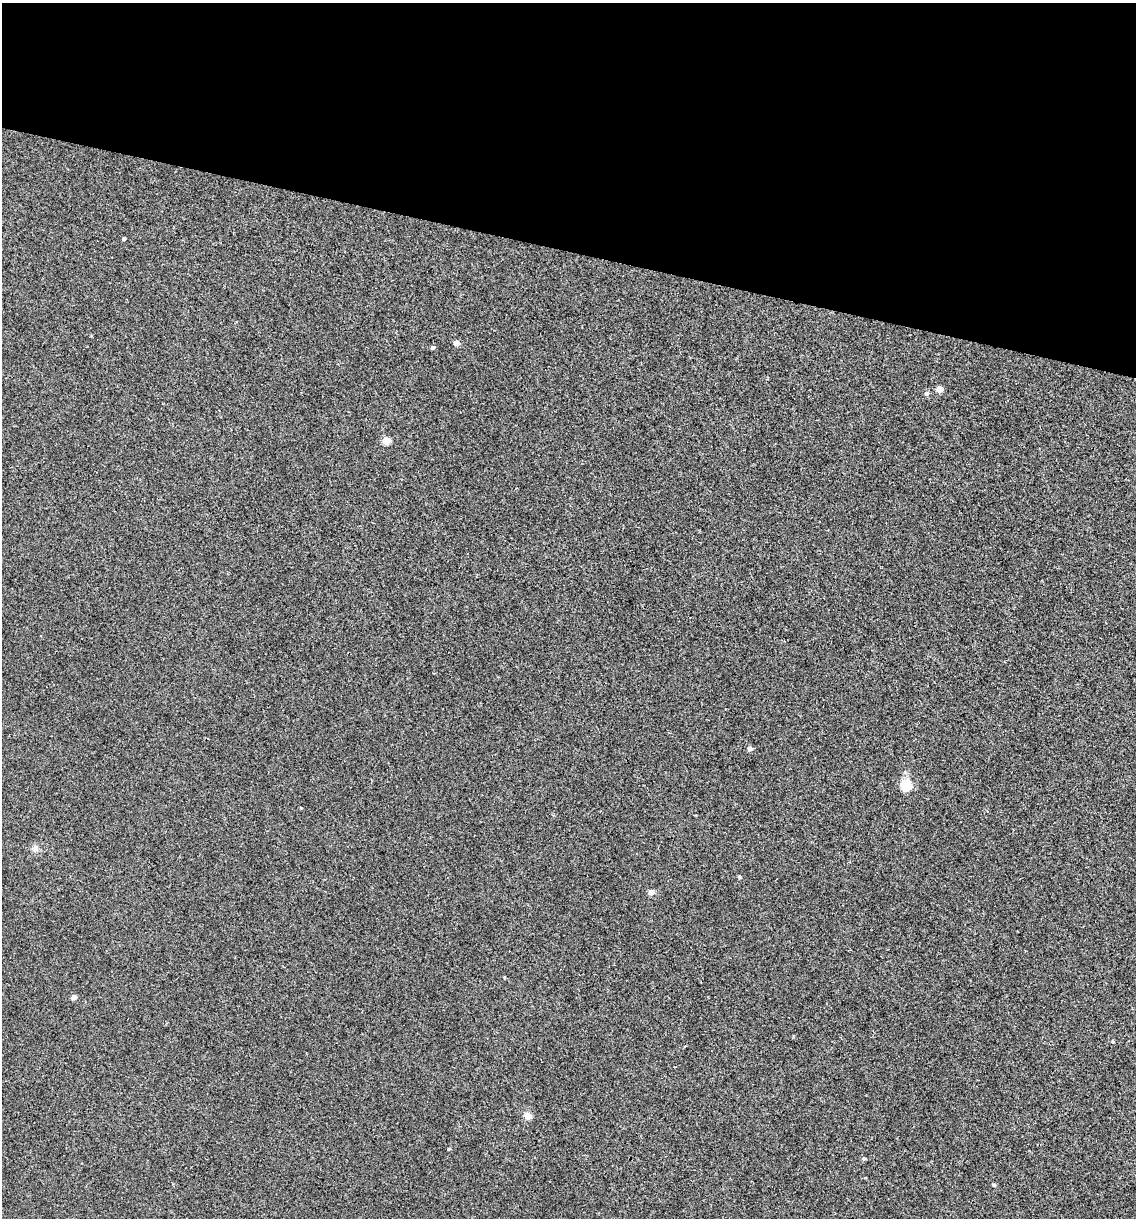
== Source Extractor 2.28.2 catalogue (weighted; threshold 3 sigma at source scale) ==
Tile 2 of 4 x 4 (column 2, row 1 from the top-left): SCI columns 1253-2386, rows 3651-4866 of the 4889 x 4866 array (HDU 1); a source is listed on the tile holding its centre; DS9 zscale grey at full resolution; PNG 1138 x 1220 px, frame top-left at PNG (2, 3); no overlay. Shown black and unused: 20% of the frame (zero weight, under 2 of 3 exposures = <1% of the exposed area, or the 3 px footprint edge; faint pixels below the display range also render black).
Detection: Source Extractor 2.28.2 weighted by HDU 2 'WHT'; one run over the whole footprint, this tile lists its part. Background 0.00157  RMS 0.005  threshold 0.0226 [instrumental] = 3 sigma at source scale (4.5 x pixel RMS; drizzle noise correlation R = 1.50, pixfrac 1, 0.05/0.05 arcsec/px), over >= 5 px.
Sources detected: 18; all 18 listed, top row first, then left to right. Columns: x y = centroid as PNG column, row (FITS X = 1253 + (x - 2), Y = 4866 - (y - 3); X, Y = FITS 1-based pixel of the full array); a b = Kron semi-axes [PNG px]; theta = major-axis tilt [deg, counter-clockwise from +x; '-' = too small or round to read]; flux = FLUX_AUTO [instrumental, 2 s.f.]
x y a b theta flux
124 238 4 3 - 0.76
456 343 4 4 - 3.8
432 347 5 4 - 0.98
939 389 5 4 - 5.9
926 393 5 5 - 1.1
386 440 5 5 - 10
750 748 5 4 - 2.1
906 785 6 5 - 36
35 848 9 7 -48 2
739 877 4 3 - 0.84
651 892 5 4 - 3.5
74 997 4 4 - 2.7
1112 1041 4 4 - 0.62
685 1046 3 3 - 0.4
528 1116 5 4 - 11
449 1149 4 4 - 0.46
864 1158 5 4 - 0.86
994 1185 5 4 - 0.75